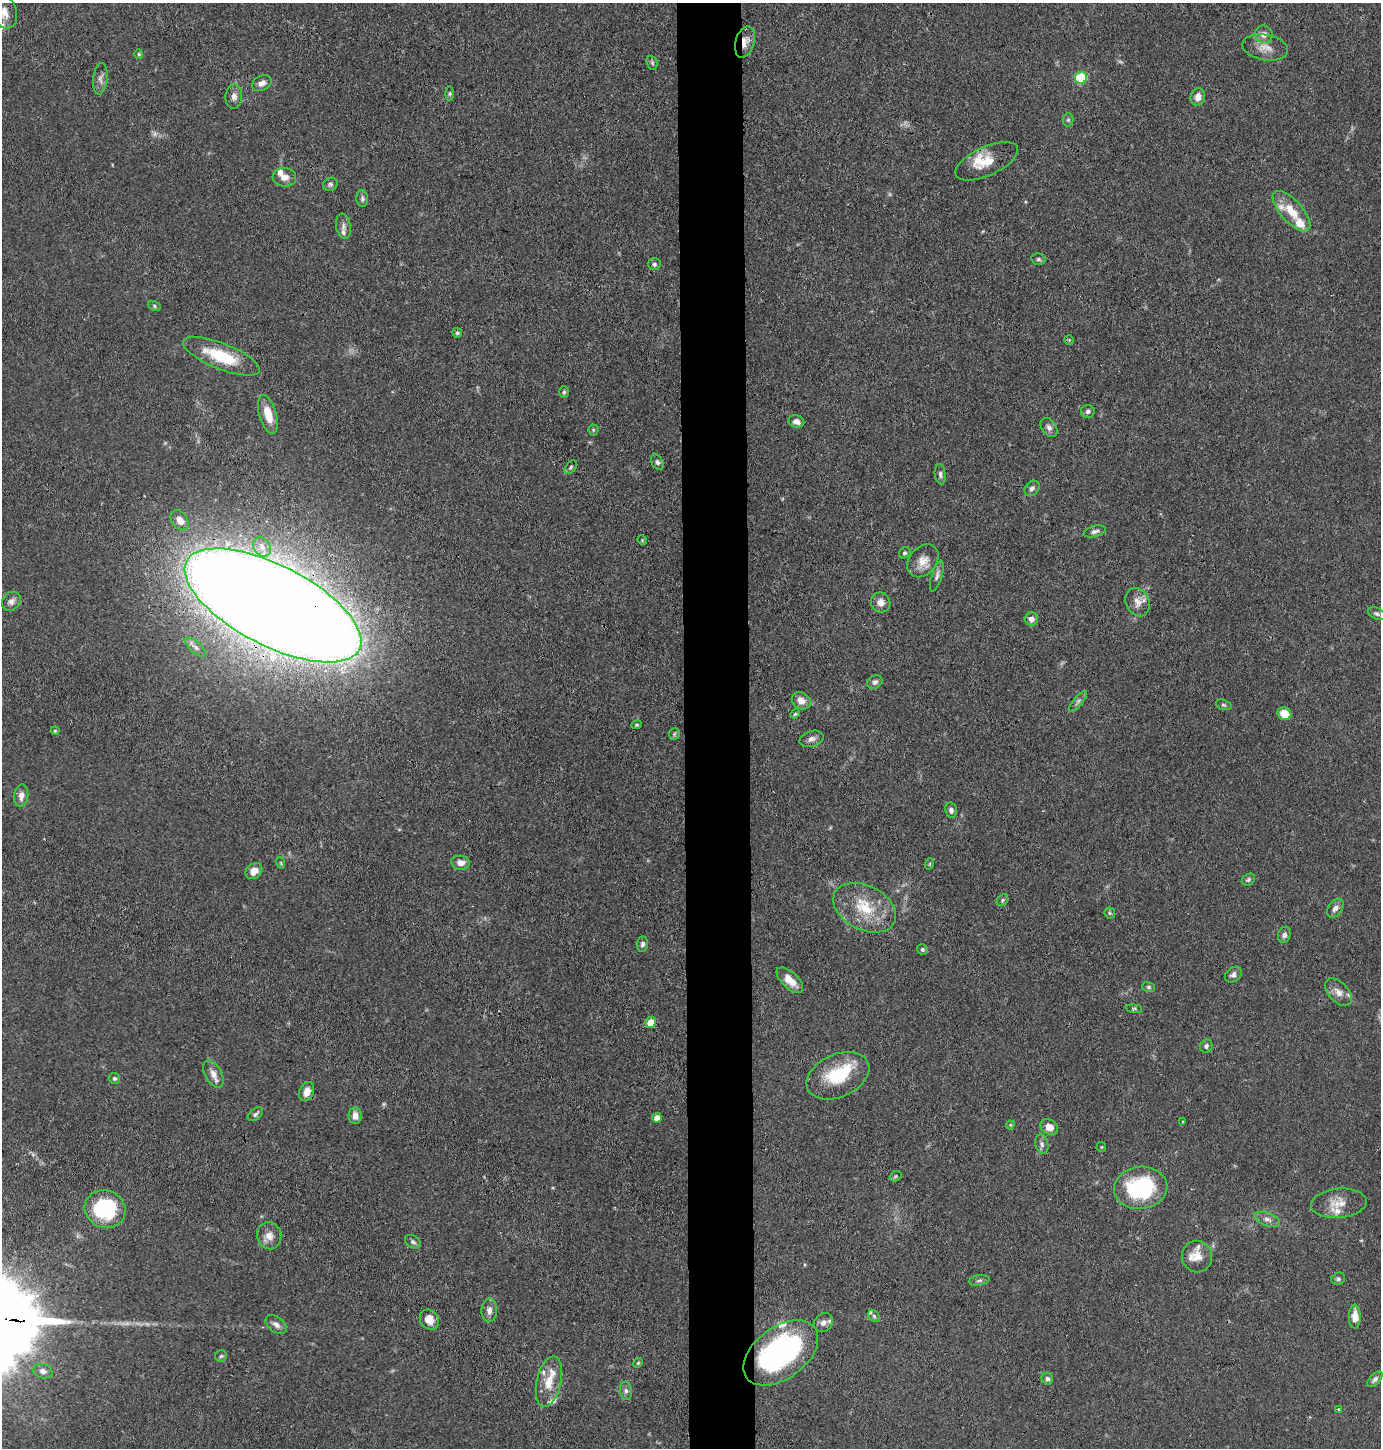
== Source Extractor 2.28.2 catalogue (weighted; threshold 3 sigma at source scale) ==
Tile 5 of 3 x 3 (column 2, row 2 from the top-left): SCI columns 1487-2865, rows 1448-2893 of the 4365 x 4342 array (HDU 1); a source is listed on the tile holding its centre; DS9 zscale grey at full resolution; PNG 1383 x 1450 px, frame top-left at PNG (2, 3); each listed source drawn as its Kron ellipse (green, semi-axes under 4 px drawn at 4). Shown black and unused: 5% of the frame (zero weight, under 3 of 4 exposures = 1% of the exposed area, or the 3 px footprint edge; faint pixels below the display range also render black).
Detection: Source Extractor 2.28.2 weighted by HDU 2 'WHT'; one run over the whole footprint, this tile lists its part. Background 0.0703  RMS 0.0042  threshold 0.0187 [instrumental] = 3 sigma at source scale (4.5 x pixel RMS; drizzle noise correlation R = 1.50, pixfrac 1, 0.05/0.05 arcsec/px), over >= 5 px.
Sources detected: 139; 4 too faint to see at this stretch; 2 inside a brighter object's white glare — neither listed nor drawn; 16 inside a brighter listed object's ellipse — not listed separately; the other 117 listed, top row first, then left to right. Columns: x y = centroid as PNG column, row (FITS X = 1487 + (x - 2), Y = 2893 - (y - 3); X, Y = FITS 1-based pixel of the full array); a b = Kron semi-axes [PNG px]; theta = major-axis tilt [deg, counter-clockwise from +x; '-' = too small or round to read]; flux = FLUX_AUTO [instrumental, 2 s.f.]
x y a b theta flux
4 12 17 12 -71 5.1
1264 34 9 8 - 2.7
745 42 16 9 74 3.9
1265 48 23 12 -10 5.4
139 54 4 4 - 0.45
652 63 7 5 -69 0.85
1081 78 6 6 - 31
100 79 16 7 83 2.1
262 83 10 7 27 2.3
449 93 7 3 90 0.56
234 97 12 8 86 2.5
1198 97 8 7 - 3.1
1068 120 6 5 - 0.74
987 161 34 14 25 9.3
284 177 12 9 -6 3.3
330 184 7 6 - 1.1
362 199 8 6 -86 1.1
1291 211 25 11 -48 9.5
343 226 13 7 -81 1.8
1038 259 7 5 -14 0.87
654 264 6 6 - 1
154 306 6 4 -29 0.59
457 333 5 5 - 0.72
1069 340 4 4 - 0.46
221 356 41 13 -22 19
564 392 5 4 - 0.71
1088 411 7 6 - 1.1
268 414 20 8 -74 7.5
796 421 8 6 -16 2.1
1049 427 10 7 -57 1.7
593 430 5 5 - 0.61
657 462 8 5 -58 1.3
571 467 8 5 50 0.81
940 474 10 5 -82 1.2
1032 488 8 6 47 1.4
180 520 11 8 -54 4.2
1095 531 11 5 15 1.5
642 540 5 4 - 0.44
262 547 10 8 -55 2.9
905 553 6 5 - 0.79
923 561 18 13 50 5.1
937 576 16 5 72 1.7
11 601 10 8 48 2.1
1138 602 15 11 -65 3.6
881 603 10 9 - 3.1
273 605 97 40 -27 2500
1377 614 9 5 -26 1.1
1031 619 7 6 - 2.1
196 647 12 5 -41 1.7
875 682 8 6 29 1.5
801 701 10 8 -34 3.5
1078 701 13 4 50 1.3
1224 705 8 5 -19 0.79
795 714 5 4 - 0.59
1284 714 7 6 - 7.7
637 725 5 4 - 0.57
55 731 4 4 - 0.44
674 734 6 5 - 0.69
812 739 12 8 18 2.2
21 796 11 7 82 2.6
951 810 7 6 - 1.5
281 863 6 3 -72 0.51
460 863 9 7 -5 2.9
929 864 6 3 71 0.46
254 871 9 7 39 3.8
1248 880 7 5 34 0.92
1003 900 6 5 - 0.65
865 908 33 22 -27 18
1335 908 10 6 54 2.2
1110 913 5 5 - 0.66
1284 935 8 6 70 1.4
642 944 7 5 84 1.2
922 949 5 5 - 0.89
1233 974 9 6 39 1.6
790 980 17 8 -44 5.2
1149 987 6 5 - 0.71
1338 992 16 9 -47 3.6
1134 1009 8 4 -7 0.66
651 1023 5 5 - 8.6
1206 1046 7 6 - 1.1
213 1074 15 8 -62 3.4
838 1076 33 21 24 21
114 1078 6 5 - 0.79
307 1092 10 7 68 4.1
255 1114 8 5 38 1.1
355 1116 8 6 -89 3.2
657 1118 5 5 - 3.7
1183 1122 4 3 - 0.4
1010 1125 4 4 - 0.42
1049 1127 9 7 -29 3.6
1042 1144 10 6 -76 1.4
1101 1147 5 5 - 0.49
896 1176 6 5 - 0.58
1141 1188 27 21 8 38
1339 1203 28 14 5 7.1
105 1209 21 18 -21 36
1267 1219 13 6 -20 2.1
269 1236 13 12 - 4
413 1242 8 6 -28 1.1
1197 1256 16 15 - 5.2
1338 1279 7 6 - 0.91
979 1280 10 5 10 1.1
489 1310 12 8 87 2.5
874 1316 7 5 -45 0.91
1355 1317 12 6 -89 4.5
429 1320 11 9 -51 5
823 1323 10 8 46 2.4
276 1324 12 7 -37 2.3
781 1353 42 26 36 98
221 1356 6 5 - 0.8
638 1363 5 4 - 0.55
43 1371 9 7 -14 1.9
1047 1379 6 5 - 1.2
1375 1379 9 5 45 1.2
549 1382 26 12 77 8.4
626 1391 9 6 -80 1.3
1338 1409 2 2 - 0.44
Overlapping masked pixels (flux is a lower limit): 3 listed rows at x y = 745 42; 1081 78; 273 605
Isophote crosses this tile's border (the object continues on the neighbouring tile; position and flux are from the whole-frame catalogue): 1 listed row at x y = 4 12